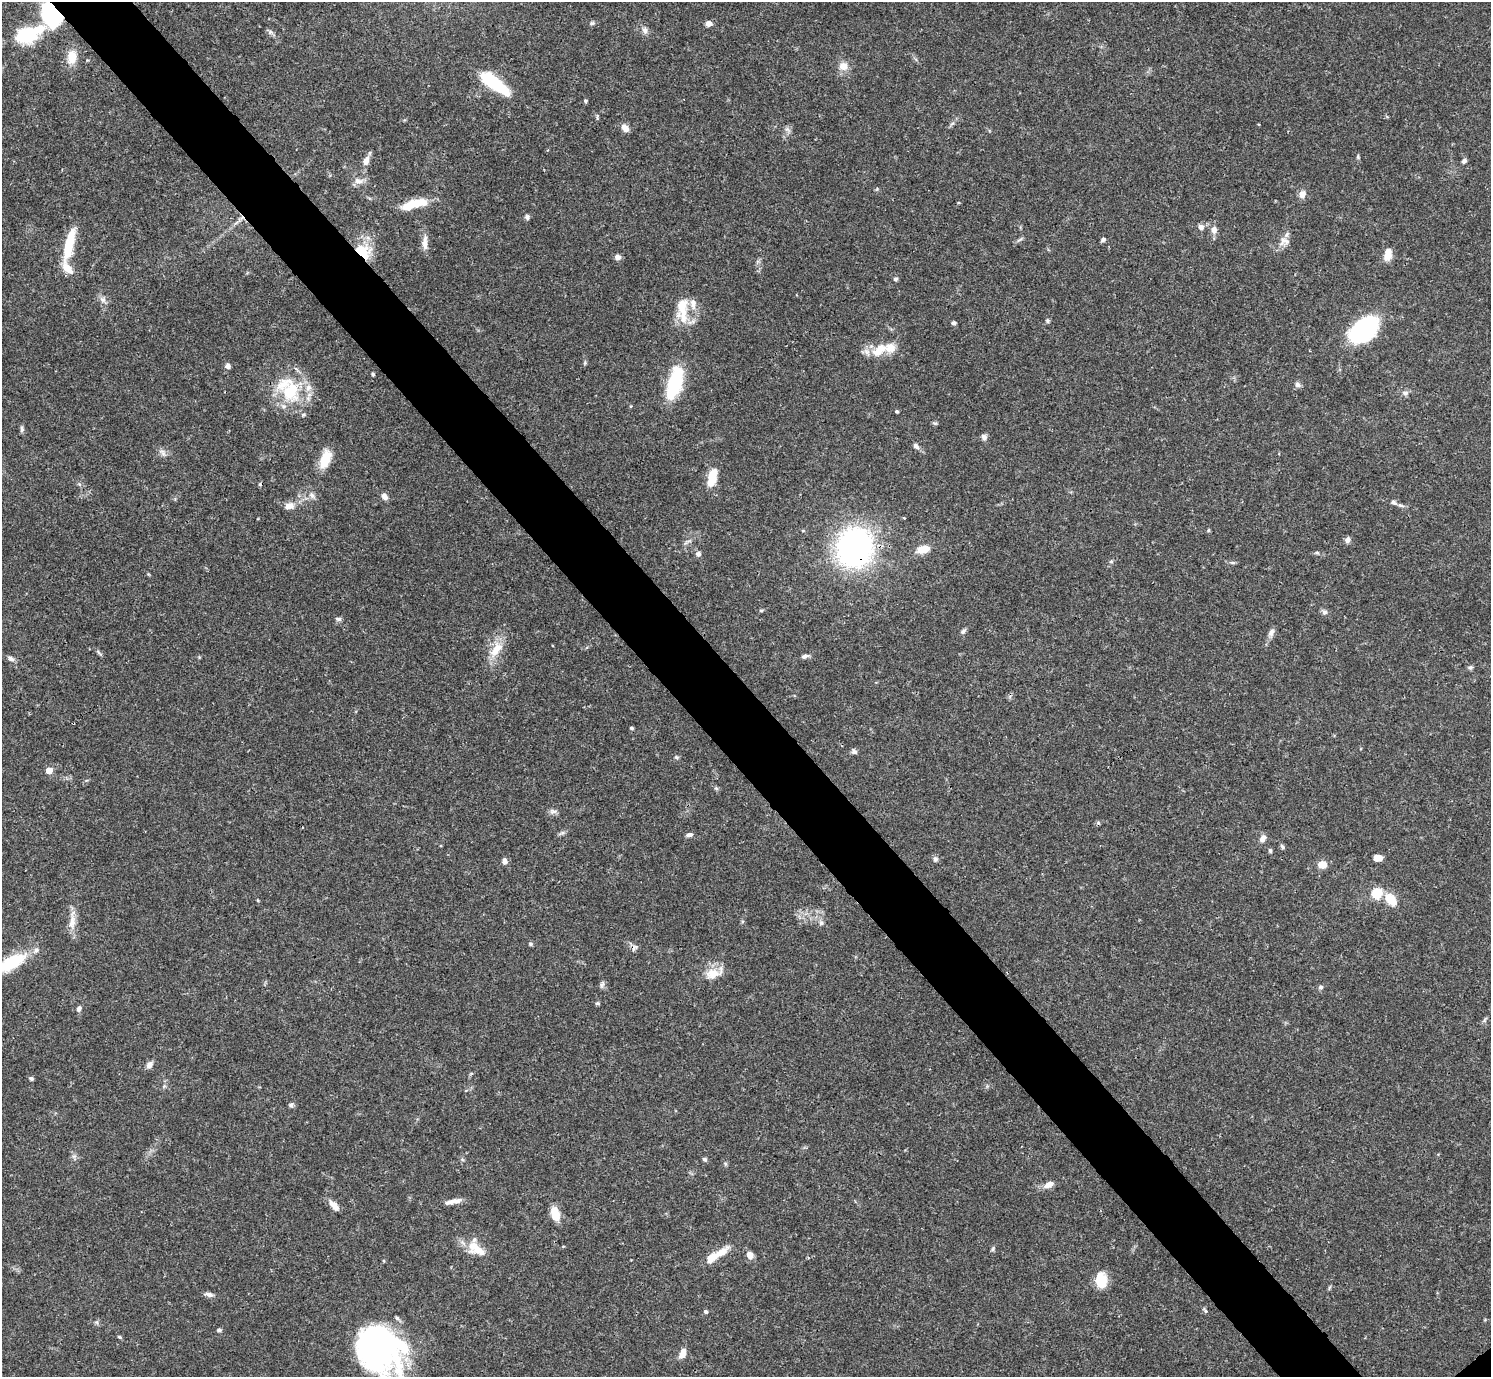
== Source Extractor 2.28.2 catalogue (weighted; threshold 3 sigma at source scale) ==
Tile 11 of 4 x 4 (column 3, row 3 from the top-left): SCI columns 2980-4468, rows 1534-2908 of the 5961 x 5958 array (HDU 1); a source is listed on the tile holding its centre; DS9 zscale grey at full resolution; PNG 1493 x 1379 px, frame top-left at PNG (2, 2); no overlay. Shown black and unused: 6% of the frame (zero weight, under 3 of 4 exposures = <1% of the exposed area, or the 3 px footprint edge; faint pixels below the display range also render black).
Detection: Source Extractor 2.28.2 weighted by HDU 2 'WHT'; one run over the whole footprint, this tile lists its part. Background 0.0407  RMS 0.0027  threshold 0.0119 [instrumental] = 3 sigma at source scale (4.5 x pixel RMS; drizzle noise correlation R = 1.50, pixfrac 1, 0.05/0.05 arcsec/px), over >= 5 px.
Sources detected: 133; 3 inside a brighter object's white glare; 1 cosmic-ray / hot-pixel residue — not listed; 8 inside a brighter listed object's ellipse — not listed separately; the other 121 listed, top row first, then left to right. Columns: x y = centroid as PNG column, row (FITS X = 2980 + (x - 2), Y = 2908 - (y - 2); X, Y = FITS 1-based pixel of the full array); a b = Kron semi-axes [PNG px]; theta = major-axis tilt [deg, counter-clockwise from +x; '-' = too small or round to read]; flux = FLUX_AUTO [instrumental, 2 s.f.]
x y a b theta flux
52 14 14 11 -58 57
592 23 7 5 1 0.51
708 23 6 6 - 1.6
645 30 9 7 -77 1.1
24 35 20 17 47 9.4
72 57 16 11 89 4.2
843 66 11 10 - 2.5
495 84 35 11 -38 15
585 101 5 4 - 0.39
597 118 8 3 -85 0.35
625 128 9 6 -53 1.9
787 129 7 5 -43 0.71
1358 157 6 4 -80 0.37
366 161 12 8 67 1.7
1464 161 6 5 - 0.69
358 181 14 7 -5 1.6
1302 194 10 8 70 1.6
418 203 24 10 7 5.6
527 217 7 6 - 0.66
1201 227 7 6 - 1.2
1214 230 10 8 89 1.5
1103 239 5 4 - 0.67
1284 241 15 11 8 2.1
425 243 21 6 90 2
69 244 41 10 76 8.6
363 251 21 15 -32 8.2
1388 254 13 8 78 3.1
617 257 6 6 - 1.2
895 279 5 5 - 0.55
103 299 10 7 -44 1.2
682 309 36 12 -87 6.8
1047 321 6 5 - 0.41
954 323 4 4 - 0.82
1364 330 31 19 41 30
879 350 23 12 40 5.6
585 363 6 4 -73 0.33
228 366 6 6 - 0.95
373 374 4 3 - 0.37
675 383 34 13 74 18
1297 385 8 7 - 0.85
290 391 29 25 -82 14
1405 393 8 7 - 0.91
896 411 4 4 - 0.48
935 423 6 4 -17 0.37
22 429 9 4 -87 0.66
984 437 9 7 -48 0.83
916 446 10 6 -43 0.84
163 453 10 7 -60 1
325 459 21 10 69 6.2
712 476 18 10 79 5.2
312 495 9 6 -28 0.96
384 496 9 6 -48 1.2
1394 502 10 6 -39 0.89
289 506 12 8 8 2.1
904 518 3 2 - 0.23
1208 530 6 4 88 0.28
1347 540 7 6 - 1
855 548 30 26 71 78
923 549 14 8 14 3.9
1317 553 6 4 -1 0.4
698 554 6 6 - 0.92
1111 561 5 5 - 0.4
1232 562 6 4 -19 0.4
761 610 6 4 0 0.34
1324 612 7 6 - 0.7
338 619 8 5 -8 0.67
963 631 7 5 39 0.6
1271 632 11 7 61 1.2
496 650 25 11 56 4.7
99 652 10 2 -55 0.43
805 656 10 5 16 0.82
11 658 10 5 -33 0.87
1470 667 6 6 - 0.53
631 728 5 3 - 0.37
854 751 7 6 - 0.74
676 757 5 5 - 0.42
49 770 5 5 - 3.8
716 788 6 4 -43 0.43
553 811 12 6 -7 0.87
562 833 7 4 18 0.56
689 835 8 5 10 0.76
1263 838 9 6 53 1.4
1282 847 7 5 -51 0.49
1270 850 7 4 -64 0.38
1377 858 8 5 -3 2.6
935 859 7 6 - 0.73
505 861 8 6 -86 0.99
1322 865 9 7 5 2.9
1377 893 12 11 - 4.8
1391 900 16 10 -52 4.4
72 922 22 9 82 2.8
821 923 7 7 - 0.74
531 944 6 4 -32 0.47
634 948 10 6 55 0.8
10 963 41 15 30 12
712 973 18 14 19 4
602 984 10 5 65 0.66
1321 987 6 6 - 0.62
597 1003 6 4 19 0.42
79 1009 7 5 62 0.85
149 1064 10 7 47 1.2
31 1078 6 4 -28 0.51
291 1105 7 6 - 0.54
704 1159 6 5 - 0.5
725 1164 6 4 73 0.37
1049 1185 12 7 28 1.8
449 1202 22 6 20 1.9
334 1206 13 6 -48 2.3
555 1214 13 8 -73 5.2
476 1249 26 13 -36 5.3
993 1249 7 4 71 0.43
721 1252 21 8 35 3.5
750 1255 7 6 - 2.2
1101 1280 16 11 -84 6.3
209 1294 12 6 -15 0.94
1206 1310 7 3 -51 0.47
706 1312 5 4 - 0.5
219 1330 5 4 - 0.54
119 1337 6 4 -28 0.37
376 1347 54 40 -33 73
682 1353 11 6 69 2.2
Overlapping masked pixels (flux is a lower limit): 3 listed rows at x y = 52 14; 363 251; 855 548
Isophote crosses this tile's border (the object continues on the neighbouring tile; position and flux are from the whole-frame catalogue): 3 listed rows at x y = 52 14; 10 963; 376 1347